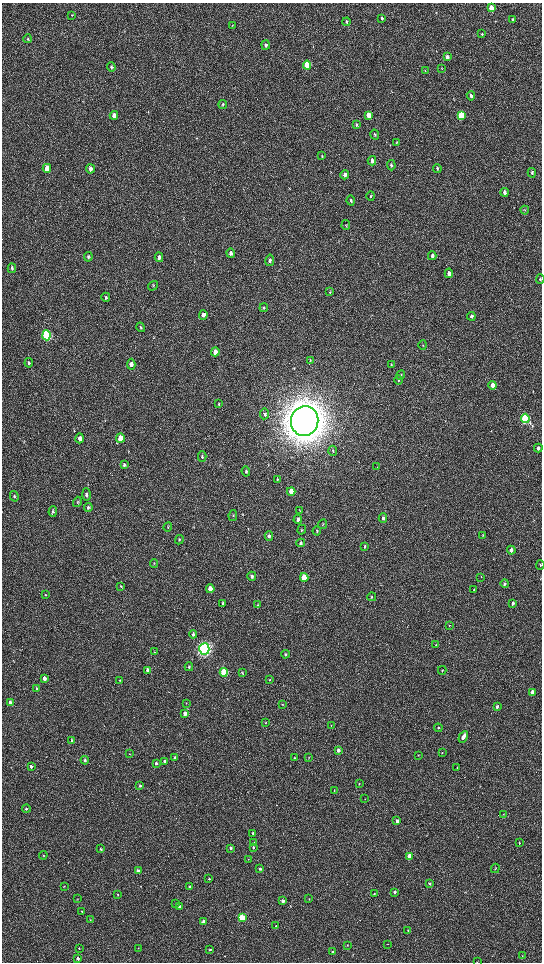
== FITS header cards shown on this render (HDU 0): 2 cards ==
NAXIS1  =                 1080 / length of data axis 1
NAXIS2  =                 1920 / length of data axis 2

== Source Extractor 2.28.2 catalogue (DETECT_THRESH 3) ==
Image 1080 x 1920 px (HDU 0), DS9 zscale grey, zoomed out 1/2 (1 PNG px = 2 x 2 image px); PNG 544 x 964 px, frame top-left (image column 1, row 1919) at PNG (2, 3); each listed source drawn as its Kron ellipse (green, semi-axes under 4 px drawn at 4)
Background 516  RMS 35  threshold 104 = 3 sigma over >= 5 px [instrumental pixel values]
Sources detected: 196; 5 cannot appear on this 1/2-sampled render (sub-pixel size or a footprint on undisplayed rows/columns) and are neither listed nor drawn; the other 191 listed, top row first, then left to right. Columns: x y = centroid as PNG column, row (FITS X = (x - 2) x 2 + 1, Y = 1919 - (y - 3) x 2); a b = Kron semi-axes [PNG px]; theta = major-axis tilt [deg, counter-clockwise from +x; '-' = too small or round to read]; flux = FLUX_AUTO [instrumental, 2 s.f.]
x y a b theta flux
491 8 4 3 - 1.3e+05
72 15 3 3 - 5.4e+03
382 18 4 3 - 1.1e+04
513 20 4 3 - 1.6e+04
346 22 4 3 - 1.4e+04
232 25 3 2 - 3.4e+03
482 34 3 3 - 7.5e+03
28 39 4 3 - 7.7e+03
266 45 5 3 - 1.6e+04
447 57 4 3 - 4.7e+04
307 65 4 3 - 4.0e+05
111 67 4 3 - 1.2e+04
441 68 3 2 - 3.5e+03
425 70 3 2 - 2.8e+03
471 96 4 3 - 1.9e+04
223 104 4 3 - 7.7e+03
114 115 4 3 - 6.3e+04
369 115 4 3 - 7.0e+04
461 115 4 3 - 3.1e+05
356 125 4 3 - 9.3e+03
375 134 5 3 - 9.5e+03
396 142 4 3 - 5.6e+03
322 156 4 3 - 5.1e+03
372 161 5 3 - 2.5e+04
391 165 5 4 - 1.2e+04
47 168 4 3 - 1.2e+05
437 168 4 3 - 9.6e+03
90 169 4 3 - 3.7e+04
532 173 5 3 - 1.2e+04
345 175 4 3 - 4.5e+04
505 192 4 3 - 3.0e+04
371 196 5 3 - 9.6e+03
351 201 5 3 - 1.2e+04
525 210 4 2 - 5.1e+03
346 225 5 3 - 5.5e+03
231 253 5 4 - 2.3e+04
432 256 4 3 - 2.4e+04
88 257 5 4 - 1.1e+04
159 257 5 4 - 2.9e+04
270 260 6 4 80 1.5e+04
12 268 5 3 - 1.1e+04
449 273 5 3 - 3.4e+04
540 279 5 3 - 9.9e+03
153 286 5 2 - 6.1e+03
330 292 3 3 - 4.8e+03
106 297 4 3 - 1.1e+04
264 308 4 3 - 7.4e+03
203 315 5 4 - 3.5e+04
471 316 4 3 - 1.2e+04
141 327 5 4 - 9.9e+03
46 335 5 4 - 9.6e+05
423 345 5 2 - 4.1e+03
215 352 4 3 - 5.1e+04
310 360 3 3 - 4.5e+03
29 363 5 3 - 9.9e+03
131 364 5 4 - 3.2e+04
391 364 4 2 - 4.4e+03
401 375 5 3 - 6.8e+03
398 380 5 4 - 7.7e+03
493 385 4 3 - 7.6e+04
219 404 4 3 - 5.0e+03
264 414 5 4 - 1.0e+04
525 418 4 3 - 9.9e+05
305 421 15 13 82 2.3e+07
80 438 5 4 - 4.1e+04
120 438 5 3 - 1.2e+05
538 448 4 3 - 1.9e+04
333 451 5 3 - 7.4e+03
202 457 5 3 - 9.1e+03
124 465 4 3 - 1.4e+04
377 467 3 3 - 4.2e+03
246 471 5 3 - 9.8e+03
277 479 3 3 - 5.2e+03
291 491 4 3 - 6.5e+04
86 495 6 4 -88 1.5e+04
14 496 5 3 - 7.7e+03
77 502 5 2 - 4.6e+03
88 508 4 4 - 1.1e+04
53 511 5 4 - 1.4e+04
300 511 4 2 - 3.8e+03
233 516 5 2 - 6.1e+03
383 518 4 3 - 1.6e+04
298 519 4 3 - 2.1e+04
323 524 5 2 - 4.1e+03
168 527 5 2 - 5.3e+03
302 530 5 3 - 6.2e+03
317 531 4 2 - 4.6e+03
483 535 3 2 - 3.4e+03
269 536 4 4 - 1.2e+04
179 540 5 4 - 9.0e+03
301 543 4 3 - 1.3e+04
365 546 4 3 - 8.9e+03
511 550 4 3 - 2.4e+04
154 564 4 2 - 5.4e+03
540 565 5 3 - 8.7e+03
252 576 4 3 - 1.5e+04
304 577 4 3 - 2.1e+05
481 577 3 2 - 2.6e+03
505 584 4 3 - 1.3e+04
121 586 4 3 - 6.5e+03
210 589 4 3 - 8.3e+04
474 589 4 3 - 6.9e+03
45 595 4 3 - 5.9e+03
372 597 4 3 - 5.6e+03
513 603 4 3 - 1.9e+04
223 604 4 3 - 1.0e+04
258 605 4 3 - 6.8e+03
449 625 3 2 - 4.3e+03
193 634 4 3 - 1.8e+04
436 645 4 2 - 5.1e+03
204 649 6 5 - 3.1e+06
154 652 3 2 - 2.4e+03
285 654 4 3 - 1.0e+04
189 667 4 3 - 6.3e+03
148 670 4 3 - 3.5e+04
442 670 4 3 - 6.6e+03
224 672 4 3 - 4.3e+05
242 673 4 3 - 5.6e+03
44 678 4 3 - 4.2e+04
120 680 4 3 - 5.0e+03
269 680 3 2 - 3.5e+03
37 689 3 3 - 8.0e+03
532 692 4 3 - 3.5e+04
10 702 3 3 - 2.3e+04
186 703 3 2 - 3.1e+03
283 704 4 3 - 3.8e+03
497 706 4 3 - 1.3e+04
185 714 4 4 - 3.9e+04
266 722 4 3 - 4.5e+03
331 725 3 2 - 3.5e+03
438 728 4 3 - 7.8e+03
463 737 6 3 63 6.5e+04
71 740 4 2 - 5.1e+03
338 750 4 3 - 2.6e+04
442 753 3 3 - 4.7e+03
129 754 3 2 - 2.5e+03
418 755 4 2 - 4.5e+03
309 757 3 3 - 3.6e+03
174 758 3 3 - 1.0e+04
295 758 3 3 - 5.3e+03
85 760 4 3 - 9.1e+03
165 761 3 3 - 2.2e+04
156 763 4 3 - 1.3e+04
31 766 4 3 - 1.6e+04
457 768 3 2 - 3.4e+03
359 783 3 2 - 4.1e+03
140 786 3 3 - 8.5e+03
334 791 3 2 - 3.0e+03
365 799 3 2 - 2.2e+03
26 809 4 3 - 7.4e+03
504 814 3 2 - 3.3e+03
397 821 4 3 - 2.1e+04
253 833 4 3 - 8.2e+03
253 843 3 3 - 9.3e+03
519 843 3 3 - 6.0e+03
231 848 3 3 - 1.8e+04
253 848 3 3 - 7.9e+03
101 849 3 3 - 6.8e+03
43 855 4 3 - 5.8e+03
410 856 3 3 - 1.1e+05
248 859 3 2 - 3.0e+03
495 868 5 2 - 5.5e+03
260 869 3 3 - 1.3e+04
138 871 3 3 - 5.8e+04
209 879 3 3 - 6.8e+03
430 883 3 3 - 9.5e+03
64 886 3 2 - 2.8e+03
189 886 3 3 - 7.4e+03
395 892 3 3 - 1.5e+04
118 894 3 3 - 4.3e+03
374 894 3 2 - 5.6e+03
77 899 3 2 - 2.9e+03
309 899 3 2 - 3.9e+03
282 901 3 3 - 2.9e+04
176 903 3 2 - 4.0e+03
179 906 4 3 - 1.0e+04
82 911 3 3 - 5.0e+03
242 918 3 3 - 4.3e+05
90 920 3 2 - 3.9e+03
203 921 3 3 - 2.8e+04
276 926 3 3 - 8.3e+03
408 930 3 2 - 4.0e+03
387 944 3 2 - 2.9e+03
347 945 3 2 - 4.7e+03
79 948 3 2 - 3.9e+03
138 948 2 2 - 2.3e+03
210 950 3 3 - 5.3e+03
333 952 3 3 - 8.9e+03
522 956 3 2 - 2.8e+03
78 959 3 3 - 1.8e+04
477 962 2 2 - 1.9e+03
At the frame edge (FLAGS 8, measured only in part): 2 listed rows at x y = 540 565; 477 962
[5 sub-pixel or undisplayed-footprint detections neither listed nor drawn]